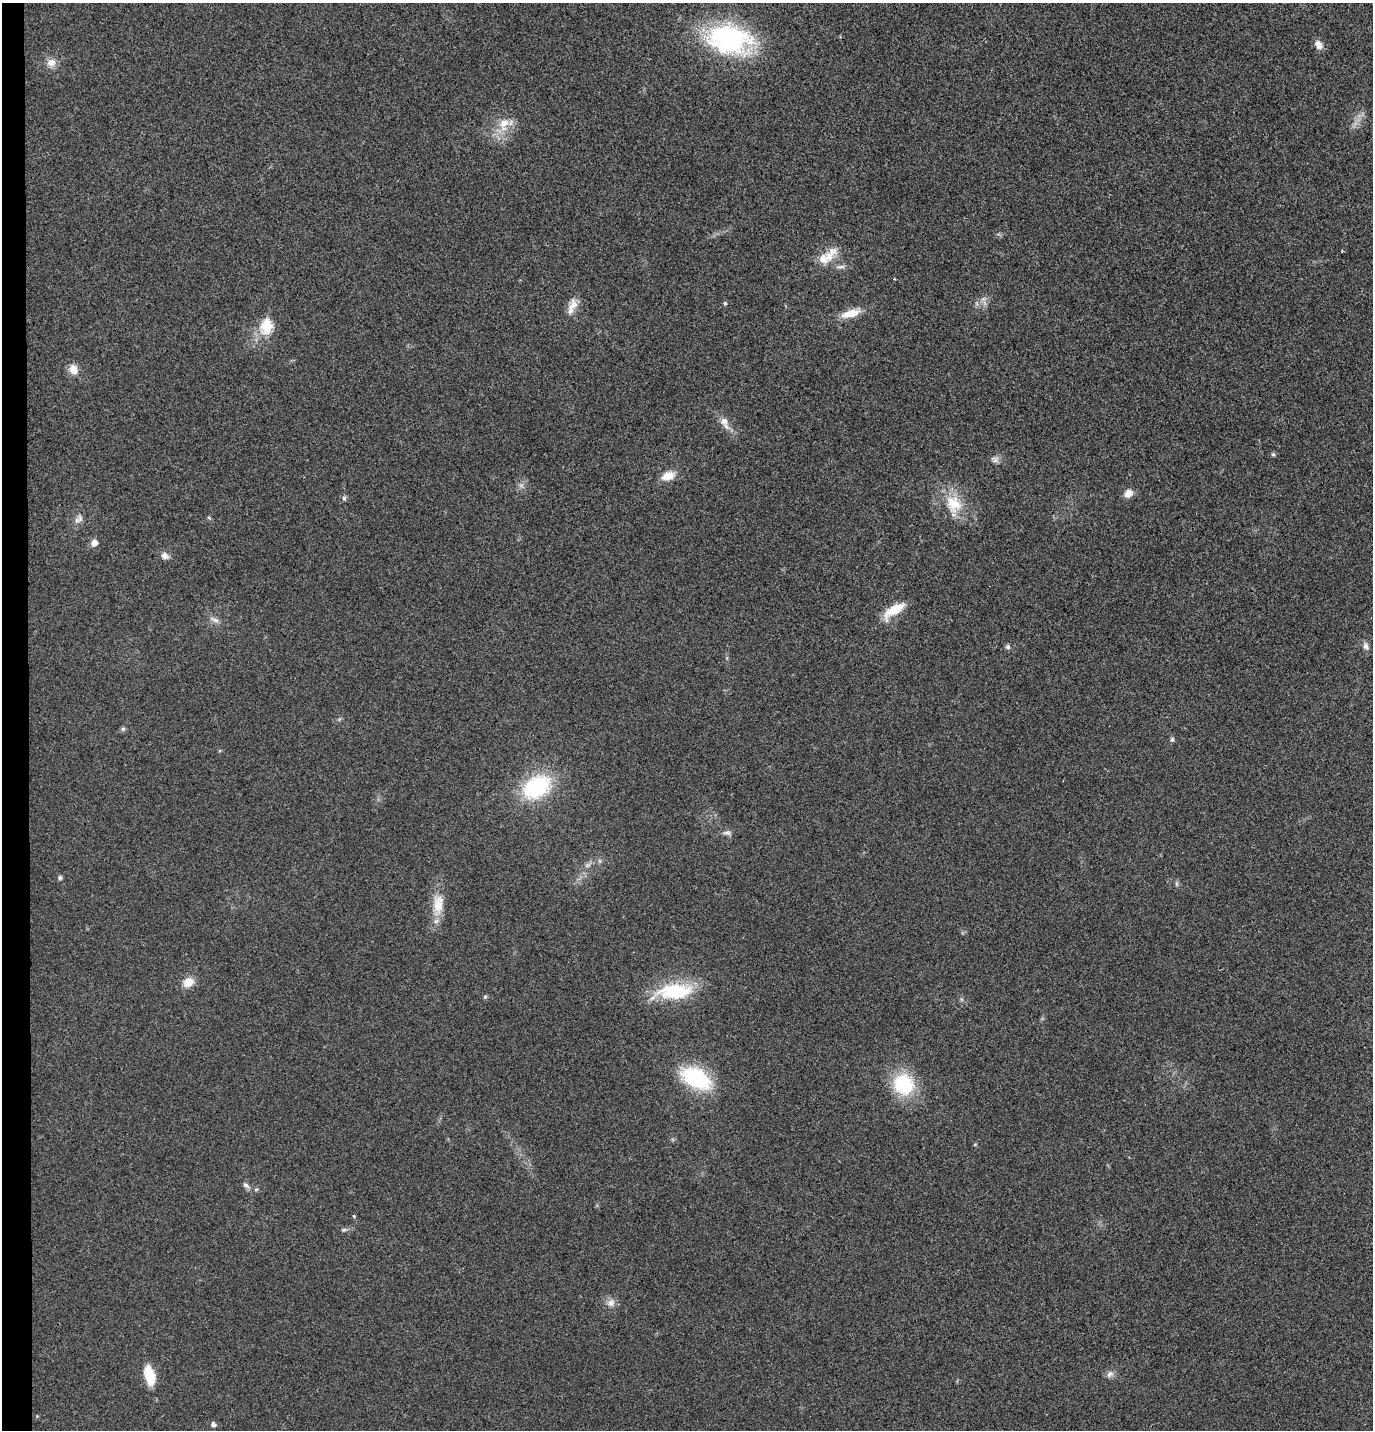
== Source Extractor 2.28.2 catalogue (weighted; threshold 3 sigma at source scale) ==
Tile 4 of 3 x 3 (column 1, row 2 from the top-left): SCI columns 130-1500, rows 1437-2864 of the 4373 x 4297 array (HDU 1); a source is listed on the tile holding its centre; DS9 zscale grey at full resolution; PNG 1375 x 1432 px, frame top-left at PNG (2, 3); no overlay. Shown black and unused: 2% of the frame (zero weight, under 3 of 4 exposures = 6% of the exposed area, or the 3 px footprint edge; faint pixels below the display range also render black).
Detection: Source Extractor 2.28.2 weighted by HDU 2 'WHT'; one run over the whole footprint, this tile lists its part. Background 0.0298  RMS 0.006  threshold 0.0268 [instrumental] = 3 sigma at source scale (4.5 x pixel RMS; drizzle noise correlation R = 1.50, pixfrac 1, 0.05/0.05 arcsec/px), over >= 5 px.
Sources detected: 47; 1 inside a brighter object's white glare — not listed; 1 inside a brighter listed object's ellipse — not listed separately; the other 45 listed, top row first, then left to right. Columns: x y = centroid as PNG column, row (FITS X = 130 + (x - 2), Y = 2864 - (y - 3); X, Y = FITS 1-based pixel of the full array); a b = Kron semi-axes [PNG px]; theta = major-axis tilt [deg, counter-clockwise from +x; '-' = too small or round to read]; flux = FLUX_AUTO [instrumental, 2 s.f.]
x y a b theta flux
729 39 50 32 -10 90
1318 45 10 7 -58 4.5
51 63 12 10 2 4.3
504 123 16 12 44 8.8
829 256 17 13 -84 9
841 267 13 4 6 1.8
725 303 4 4 - 0.91
573 305 17 12 75 6.1
851 313 25 9 15 9.2
266 326 7 6 - 39
73 369 12 10 -64 5.9
724 421 11 11 - 4.2
1273 454 5 4 - 0.97
995 460 12 6 -39 2
668 476 14 9 20 7.6
1128 493 10 8 35 4.5
344 498 6 6 - 1.1
954 504 26 21 -55 18
209 518 6 4 -21 0.68
77 520 10 7 -8 2.5
94 543 6 6 - 4.8
165 556 10 8 -29 2.9
894 610 23 9 33 15
215 620 14 5 -24 2.4
1365 646 10 7 -79 2.3
1008 647 7 6 - 1.3
123 729 6 5 - 1.1
1172 739 7 5 63 1.1
536 787 27 19 32 52
727 833 12 5 -6 1.9
60 878 5 4 - 1.5
438 904 27 14 86 12
188 982 14 11 29 6.3
675 991 39 16 4 39
485 997 5 5 - 0.84
696 1078 27 16 -27 53
903 1084 19 17 -50 41
246 1185 11 5 -34 1.8
354 1216 5 4 - 0.64
344 1230 7 4 1 1
611 1303 10 9 - 3.5
1109 1374 9 7 62 2.3
150 1377 18 12 -83 12
37 1416 4 4 - 0.47
213 1425 6 5 - 2.2